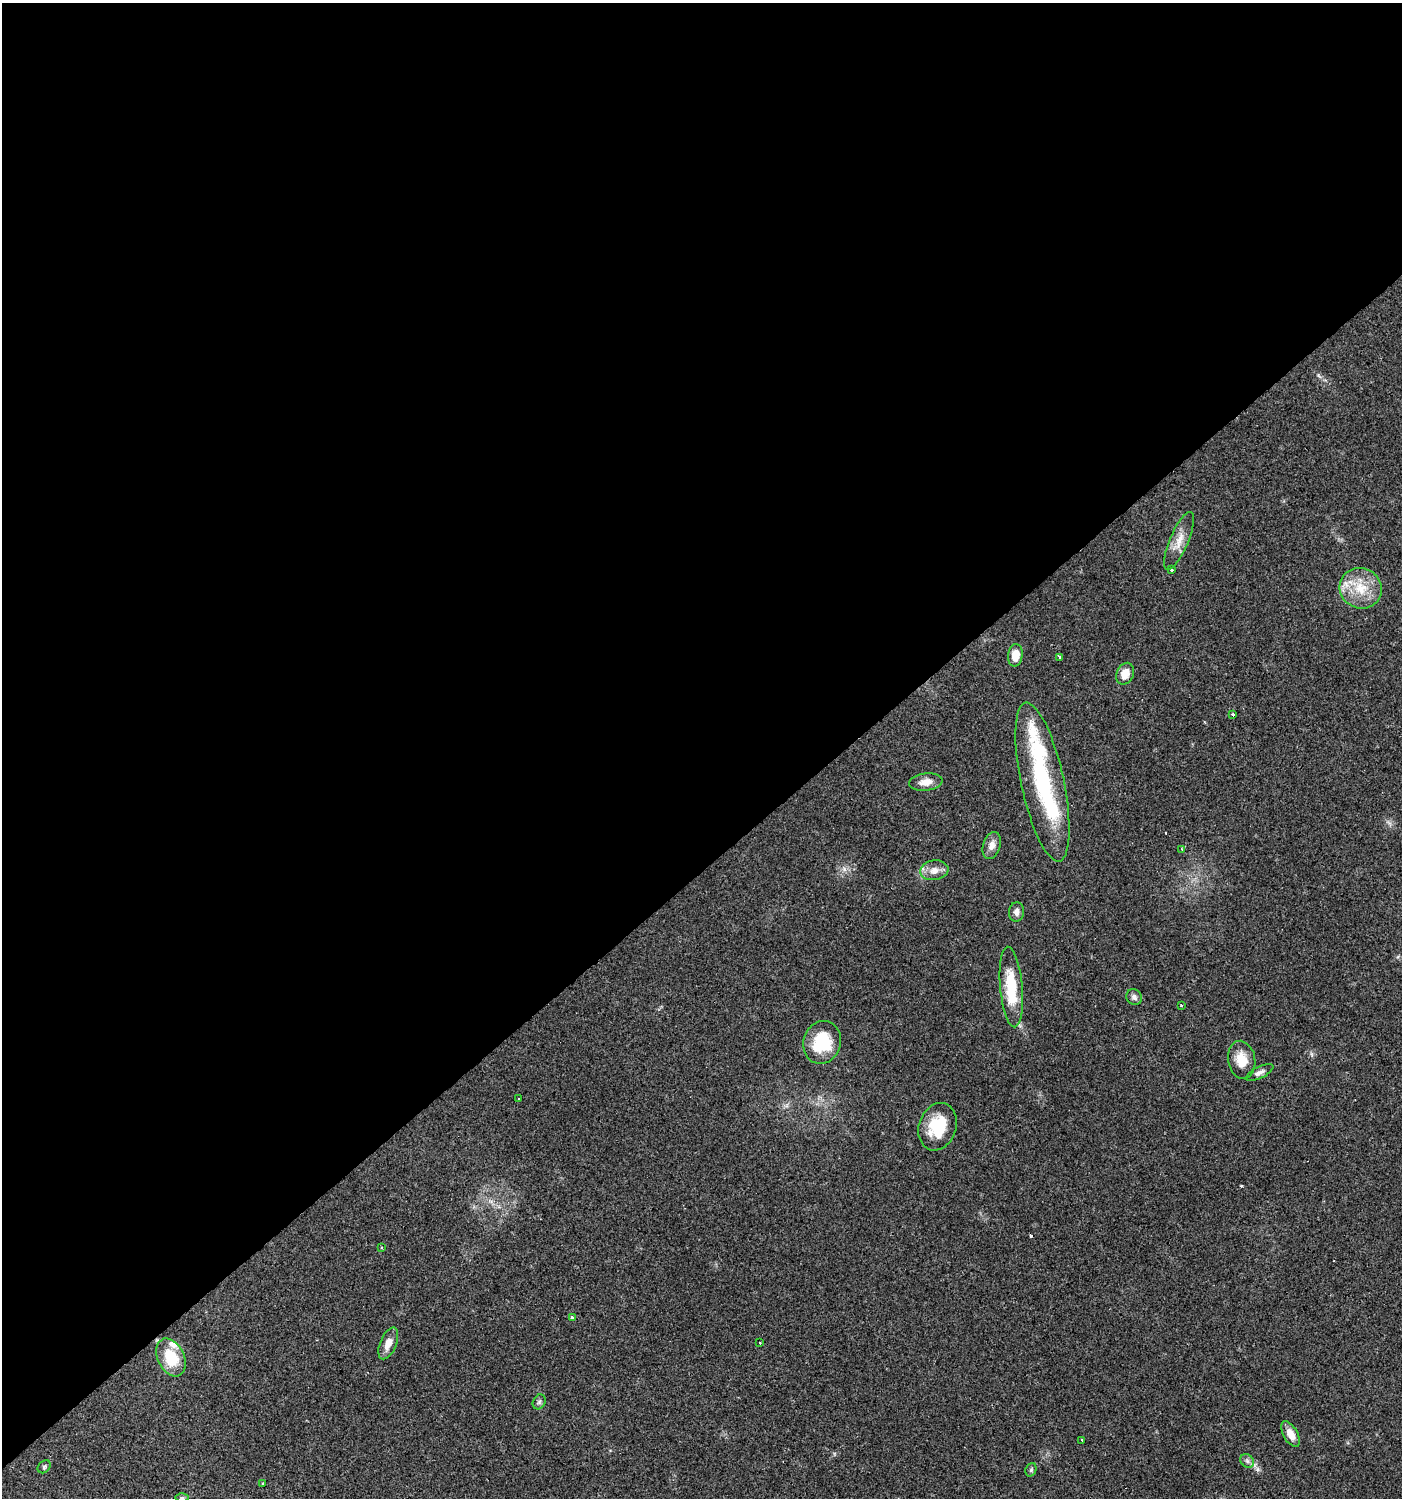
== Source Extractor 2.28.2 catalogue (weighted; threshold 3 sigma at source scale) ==
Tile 2 of 4 x 4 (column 2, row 1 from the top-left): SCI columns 1597-2996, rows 4487-5982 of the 5931 x 5985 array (HDU 1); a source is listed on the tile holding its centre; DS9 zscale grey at full resolution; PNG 1404 x 1500 px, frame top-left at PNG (2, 3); each listed source drawn as its Kron ellipse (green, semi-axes under 4 px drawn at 4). Shown black and unused: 58% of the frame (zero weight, under 2 of 3 exposures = <1% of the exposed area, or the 3 px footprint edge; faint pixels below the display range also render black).
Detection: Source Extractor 2.28.2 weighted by HDU 2 'WHT'; one run over the whole footprint, this tile lists its part. Background 0.0612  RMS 0.0057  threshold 0.0255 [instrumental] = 3 sigma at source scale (4.5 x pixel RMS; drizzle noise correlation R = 1.50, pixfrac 1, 0.0396/0.0396 arcsec/px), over >= 5 px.
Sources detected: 41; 2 inside a brighter object's white glare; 3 cosmic-ray / hot-pixel residue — neither listed nor drawn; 2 inside a brighter listed object's ellipse — not listed separately; the other 34 listed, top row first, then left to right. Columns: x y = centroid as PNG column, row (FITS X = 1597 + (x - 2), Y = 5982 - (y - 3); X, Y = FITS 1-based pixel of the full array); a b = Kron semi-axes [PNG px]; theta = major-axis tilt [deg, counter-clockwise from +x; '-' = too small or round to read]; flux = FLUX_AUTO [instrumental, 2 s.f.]
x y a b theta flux
1179 541 31 9 67 8
1171 570 3 3 - 4.7
1361 588 21 20 - 16
1015 655 11 7 82 7.8
1059 658 3 3 - 3
1125 674 11 8 64 6.3
1233 714 3 3 - 1.7
926 782 17 8 7 5.6
1042 782 81 21 -78 63
992 846 14 8 73 4.1
1182 849 3 3 - 1.2
934 870 14 10 8 4.9
1016 912 10 7 84 2.5
1011 987 40 11 -85 26
1134 997 8 7 - 2.1
1181 1005 3 3 - 1.4
822 1042 21 18 72 24
1242 1060 19 13 -81 9.4
1259 1072 15 5 26 2.4
519 1099 3 3 - 1.3
938 1127 24 18 71 21
382 1248 3 3 - 0.91
572 1318 3 3 - 4.1
388 1343 17 8 67 5.3
760 1343 3 3 - 0.81
171 1357 20 13 -64 19
539 1402 8 6 62 1.3
1290 1434 14 7 -61 6.1
1082 1440 3 3 - 1.4
1247 1461 7 6 - 1.6
44 1467 7 5 45 1.1
1031 1470 7 5 70 0.95
263 1484 3 3 - 1.2
182 1498 7 4 1 0.93